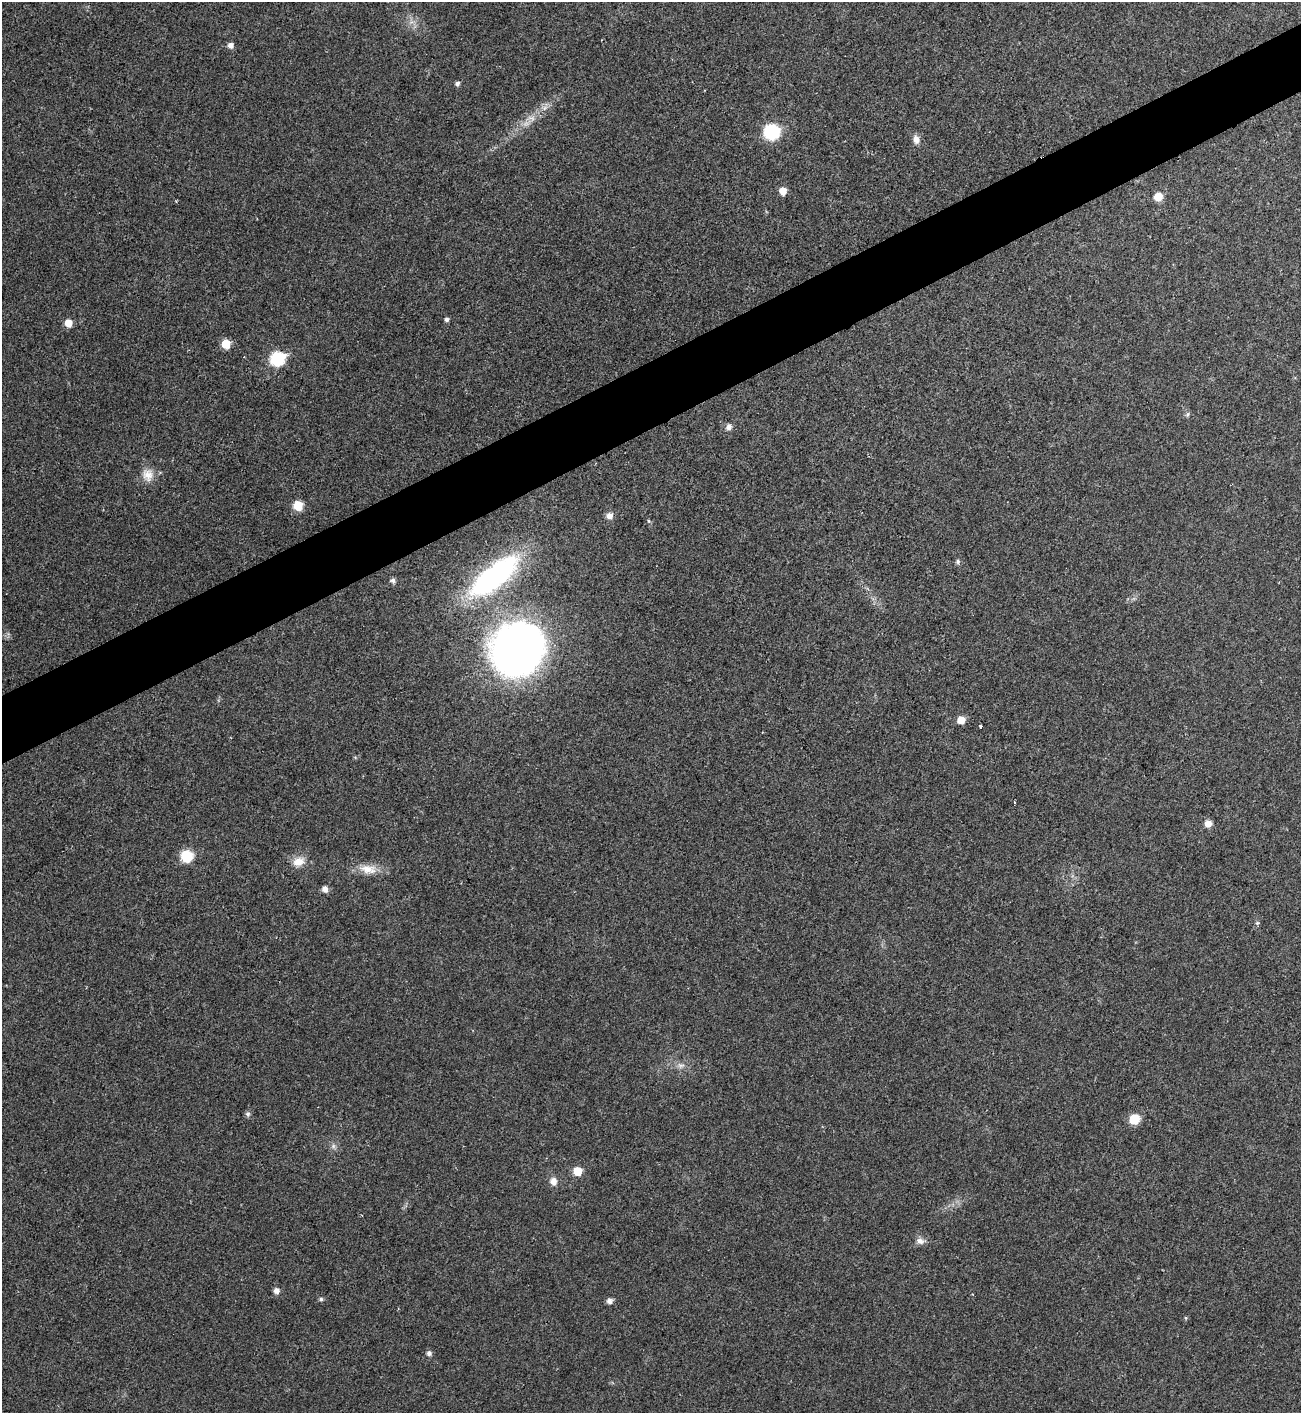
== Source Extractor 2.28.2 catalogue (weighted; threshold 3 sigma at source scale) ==
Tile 10 of 4 x 4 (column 2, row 3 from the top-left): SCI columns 1453-2751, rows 1414-2824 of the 5633 x 5646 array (HDU 1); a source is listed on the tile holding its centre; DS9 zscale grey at full resolution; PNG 1303 x 1415 px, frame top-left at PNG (2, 2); no overlay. Shown black and unused: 5% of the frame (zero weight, under 2 of 3 exposures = <1% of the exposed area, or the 3 px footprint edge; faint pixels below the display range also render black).
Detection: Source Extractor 2.28.2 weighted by HDU 2 'WHT'; one run over the whole footprint, this tile lists its part. Background 0.0477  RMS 0.0075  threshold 0.0339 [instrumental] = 3 sigma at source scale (4.5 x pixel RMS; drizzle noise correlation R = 1.50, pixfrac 1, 0.05/0.05 arcsec/px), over >= 5 px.
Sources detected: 42; all 42 listed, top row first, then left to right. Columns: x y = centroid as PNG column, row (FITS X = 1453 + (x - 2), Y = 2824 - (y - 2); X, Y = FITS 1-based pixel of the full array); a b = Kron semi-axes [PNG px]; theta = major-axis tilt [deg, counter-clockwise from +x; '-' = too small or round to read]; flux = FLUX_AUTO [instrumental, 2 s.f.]
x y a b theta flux
230 45 6 5 - 3.7
457 83 5 5 - 2.1
532 118 10 4 -13 2.3
771 132 9 9 - 67
916 139 11 7 -79 4.5
783 191 7 6 - 7.8
1158 197 7 6 - 11
176 201 4 2 - 0.67
446 319 5 5 - 1.7
68 323 6 5 - 11
226 344 7 7 - 14
277 359 8 7 - 84
1187 414 7 4 70 1.4
729 427 9 7 88 2.7
148 475 17 14 -76 9
298 505 6 6 - 24
609 516 8 7 - 4
649 521 6 3 -70 0.84
958 562 7 5 -90 1.5
494 576 67 25 39 130
393 580 6 5 - 2.4
517 650 50 46 39 410
961 720 6 6 - 10
980 726 3 3 - 2.9
1015 803 3 2 - 1.1
1208 823 7 7 - 5.1
186 856 8 8 - 32
298 862 16 11 12 8.1
368 869 24 12 -9 11
325 889 7 6 - 3.5
1257 923 5 5 - 1.2
681 1065 11 4 0 2.5
248 1114 7 6 - 1.9
1134 1119 7 7 - 22
577 1171 6 6 - 15
553 1181 8 7 - 5.3
920 1241 12 8 -25 3.6
276 1291 6 5 - 3.9
321 1299 5 4 - 1.4
609 1301 6 6 - 3
1186 1318 5 3 - 0.75
429 1353 6 6 - 2.3